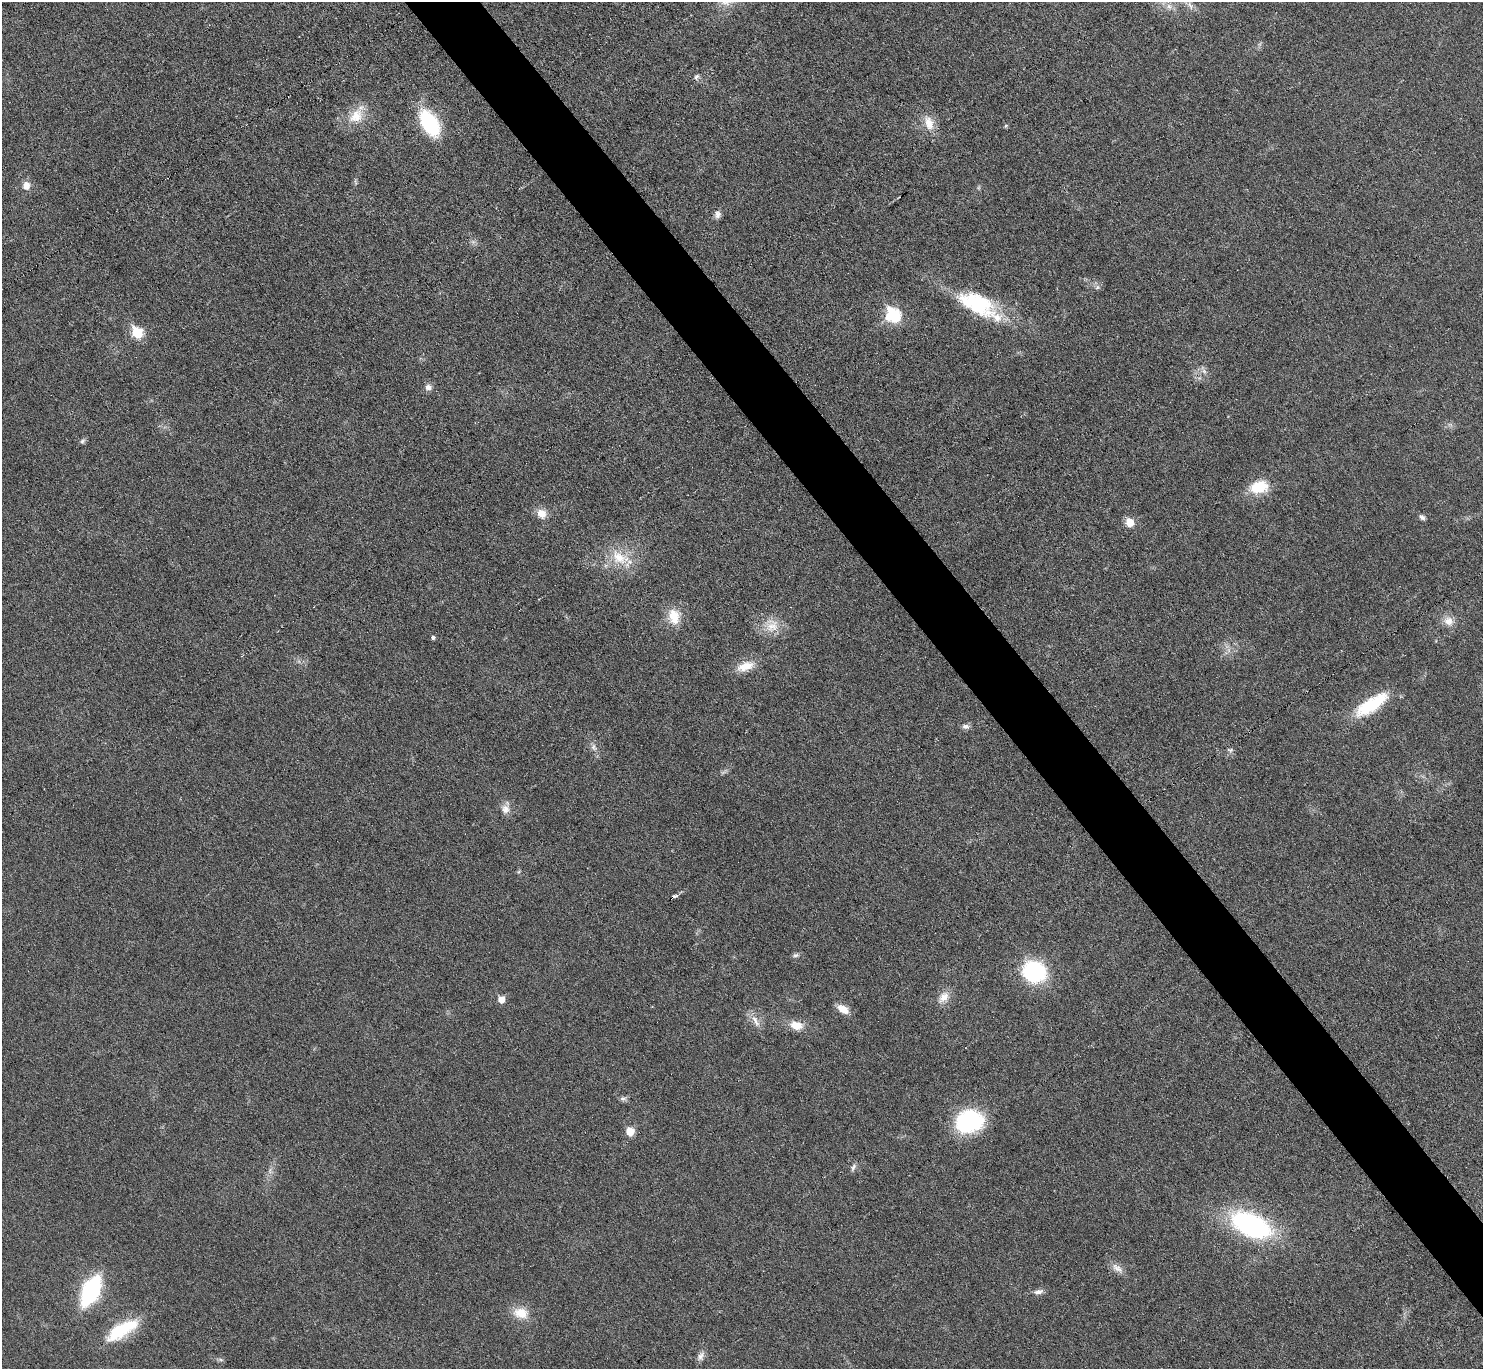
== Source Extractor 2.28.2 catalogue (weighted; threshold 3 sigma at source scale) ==
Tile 6 of 4 x 4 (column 2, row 2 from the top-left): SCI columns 1482-2962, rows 2890-4256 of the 5926 x 5921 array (HDU 1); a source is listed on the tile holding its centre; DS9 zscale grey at full resolution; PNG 1485 x 1371 px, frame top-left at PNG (2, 2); no overlay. Shown black and unused: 5% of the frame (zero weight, under 3 of 6 exposures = <1% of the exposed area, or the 3 px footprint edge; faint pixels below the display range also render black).
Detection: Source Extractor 2.28.2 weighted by HDU 2 'WHT'; one run over the whole footprint, this tile lists its part. Background 0.0346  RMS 0.004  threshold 0.0163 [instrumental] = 3 sigma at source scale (4.09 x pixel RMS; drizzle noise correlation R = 1.36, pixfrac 0.8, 0.05/0.05 arcsec/px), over >= 5 px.
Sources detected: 54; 1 too faint to see at this stretch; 1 inside a brighter object's white glare — not listed; the other 52 listed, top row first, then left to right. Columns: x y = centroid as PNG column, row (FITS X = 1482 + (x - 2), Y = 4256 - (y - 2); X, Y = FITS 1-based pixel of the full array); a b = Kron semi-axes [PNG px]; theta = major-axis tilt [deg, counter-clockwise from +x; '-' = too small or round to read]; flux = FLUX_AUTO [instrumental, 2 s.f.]
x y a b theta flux
1190 5 13 6 -52 1.9
696 77 8 6 56 0.99
356 116 25 16 43 8.7
429 123 24 13 -60 35
929 123 22 12 -72 5.7
1006 126 5 4 - 0.54
355 182 9 3 -69 0.52
26 185 9 8 - 3.2
717 214 10 8 73 1.6
1097 287 7 6 - 1
979 304 53 22 -29 33
893 314 8 7 - 49
137 332 7 6 - 21
1204 371 7 4 -18 0.93
428 387 10 9 - 1.8
82 441 8 5 41 0.87
1259 487 24 15 11 11
542 513 12 10 -47 3.9
1422 517 7 6 - 1
1130 522 6 6 - 9.2
619 558 34 18 -33 12
674 617 22 15 -82 7.6
1448 621 14 12 -24 3.5
772 625 21 20 - 7.5
433 638 4 4 - 0.87
1229 650 7 4 72 0.99
745 666 24 12 20 6.1
1371 704 43 15 33 19
965 726 10 7 -6 1.4
593 747 10 7 -70 1.7
1230 750 9 5 -13 0.87
505 809 13 12 - 3
672 898 6 3 40 4.5
796 955 10 5 13 1
1034 972 15 13 -29 55
944 997 17 12 51 4.3
501 999 6 6 - 3.9
843 1009 14 8 -31 4.4
756 1021 19 6 -65 2.9
796 1025 14 9 -16 5.7
623 1098 10 5 0 1.1
969 1122 29 22 14 37
630 1132 6 5 - 8.8
853 1168 11 5 65 1.1
1251 1225 32 17 -25 87
1117 1268 18 9 -33 2.9
91 1291 23 12 65 55
1038 1292 14 6 11 1.8
521 1313 21 14 -12 6.8
118 1331 37 17 33 18
701 1356 14 8 59 1.9
221 1360 7 4 -19 0.68
Overlapping masked pixels (flux is a lower limit): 1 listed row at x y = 672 898